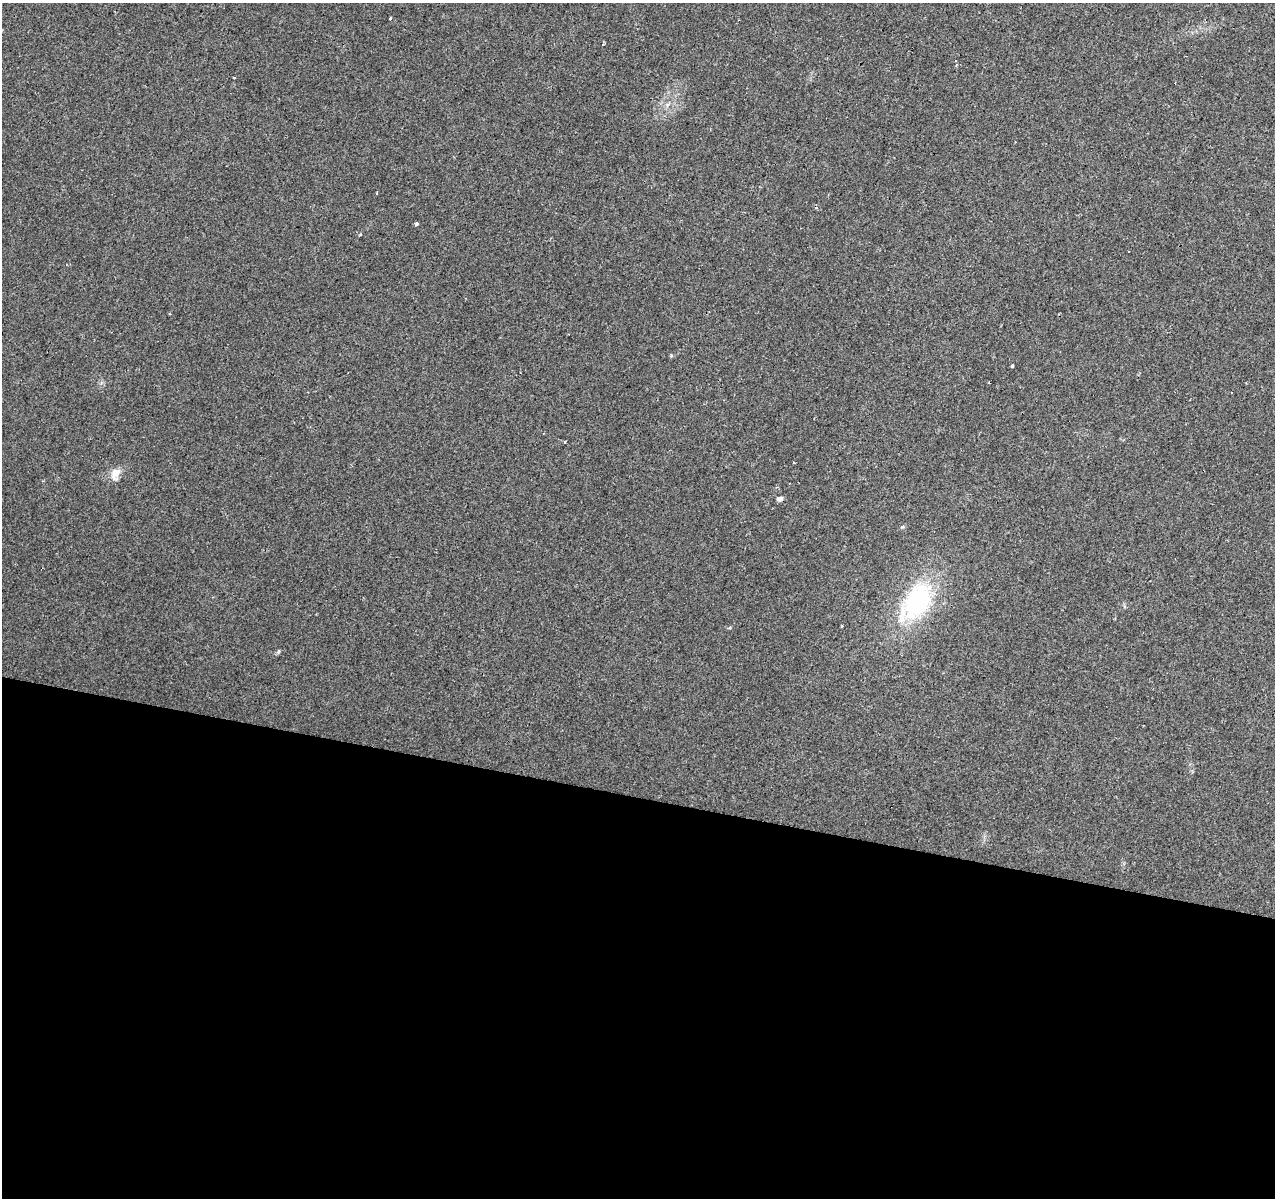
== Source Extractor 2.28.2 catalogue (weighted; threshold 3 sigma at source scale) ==
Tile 14 of 4 x 4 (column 2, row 4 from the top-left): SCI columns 1281-2553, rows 281-1476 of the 5100 x 5286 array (HDU 1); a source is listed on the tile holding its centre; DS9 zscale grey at full resolution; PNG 1277 x 1200 px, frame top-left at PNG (2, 3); no overlay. Shown black and unused: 34% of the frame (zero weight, under 2 of 3 exposures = <1% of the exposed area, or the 3 px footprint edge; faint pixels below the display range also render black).
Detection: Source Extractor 2.28.2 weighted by HDU 2 'WHT'; one run over the whole footprint, this tile lists its part. Background 0.0685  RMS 0.007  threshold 0.0315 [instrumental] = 3 sigma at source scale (4.5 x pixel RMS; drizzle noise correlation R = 1.50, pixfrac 1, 0.0396/0.0396 arcsec/px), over >= 5 px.
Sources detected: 15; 4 cosmic-ray / hot-pixel residue — not listed; the other 11 listed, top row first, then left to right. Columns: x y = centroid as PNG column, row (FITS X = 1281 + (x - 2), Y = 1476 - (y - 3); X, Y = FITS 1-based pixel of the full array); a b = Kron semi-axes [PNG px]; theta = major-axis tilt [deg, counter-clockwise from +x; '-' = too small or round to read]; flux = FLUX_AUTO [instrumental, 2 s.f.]
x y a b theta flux
390 18 3 3 - 1.7
416 224 4 3 - 13
360 235 3 3 - 1.1
671 355 5 4 - 0.82
1012 366 3 3 - 3.1
794 463 3 2 - 0.71
115 473 14 10 68 7.1
779 499 5 4 - 3.7
916 602 46 27 55 82
729 628 5 3 - 0.72
278 652 6 4 72 0.9